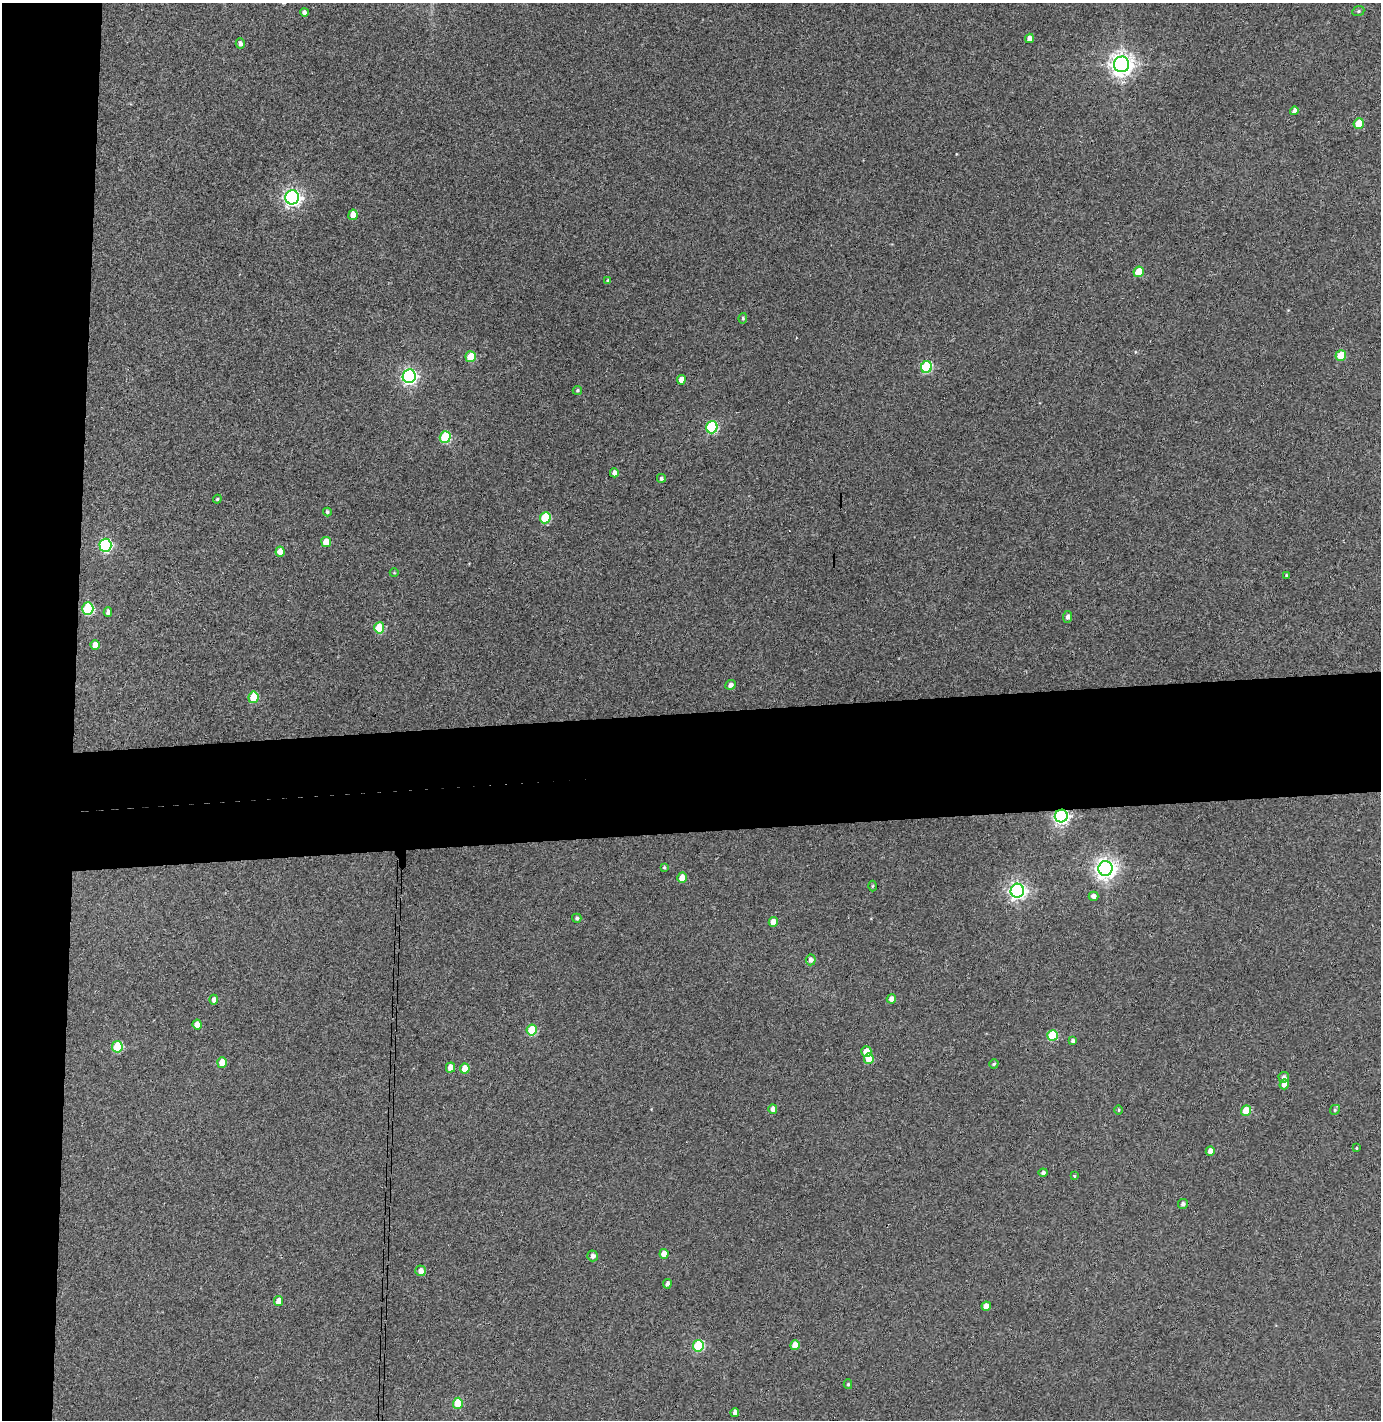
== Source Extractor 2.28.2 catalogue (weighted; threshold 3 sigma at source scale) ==
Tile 4 of 3 x 3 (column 1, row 2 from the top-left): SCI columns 79-1457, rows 1476-2893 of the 4295 x 4370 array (HDU 1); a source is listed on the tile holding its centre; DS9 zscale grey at full resolution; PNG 1383 x 1422 px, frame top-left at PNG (2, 3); each listed source drawn as its Kron ellipse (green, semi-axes under 4 px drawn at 4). Shown black and unused: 13% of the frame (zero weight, under 3 of 4 exposures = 6% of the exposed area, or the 3 px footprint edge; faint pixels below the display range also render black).
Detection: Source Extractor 2.28.2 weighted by HDU 2 'WHT'; one run over the whole footprint, this tile lists its part. Background 0.113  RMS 0.0068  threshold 0.0306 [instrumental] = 3 sigma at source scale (4.5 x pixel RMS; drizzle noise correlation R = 1.50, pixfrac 1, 0.05/0.05 arcsec/px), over >= 5 px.
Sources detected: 82; all 82 listed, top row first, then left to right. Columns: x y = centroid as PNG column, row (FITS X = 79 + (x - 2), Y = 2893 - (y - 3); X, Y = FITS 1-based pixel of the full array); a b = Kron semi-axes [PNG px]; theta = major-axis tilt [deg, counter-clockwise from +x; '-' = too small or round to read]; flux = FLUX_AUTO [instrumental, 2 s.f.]
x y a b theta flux
1358 11 6 5 - 1.2
304 12 4 4 - 2.5
1030 38 5 4 - 3.6
240 43 5 4 - 2.5
1122 64 8 7 - 550
1294 111 4 4 - 3
1359 124 5 5 - 13
292 197 7 7 - 260
353 215 5 4 - 8
1139 272 5 5 - 15
608 281 4 4 - 1.7
743 318 5 4 - 1.1
1341 355 5 5 - 12
471 357 5 5 - 20
926 367 6 5 - 44
409 376 7 6 - 190
681 380 5 4 - 6.1
577 390 5 4 - 0.88
712 427 6 5 - 64
445 437 6 5 - 45
614 473 4 4 - 3.5
661 478 4 4 - 1.4
217 499 4 4 - 0.85
327 512 4 4 - 1.3
545 518 5 5 - 29
326 542 5 5 - 11
105 545 6 6 - 85
280 552 5 4 - 6.6
394 573 4 3 - 0.48
1286 576 3 3 - 0.93
88 609 6 5 - 46
108 612 5 4 - 2.5
1068 617 6 4 84 2.3
379 628 5 5 - 24
95 645 5 4 - 6.7
730 685 5 4 - 2.8
253 697 5 5 - 20
1061 816 6 6 - 210
664 867 3 3 - 0.91
1105 868 7 7 - 460
682 878 5 4 - 9
872 886 5 3 - 0.72
1017 891 7 6 - 260
1094 896 5 4 - 2.9
577 918 5 4 - 1.3
773 922 5 4 - 5.3
811 960 5 5 - 2.7
891 999 4 4 - 3.7
214 1000 5 4 - 2.9
197 1024 5 4 - 5.6
532 1030 5 5 - 27
1052 1035 5 5 - 32
1073 1041 4 3 - 1.8
117 1047 5 5 - 33
866 1051 5 5 - 8.1
869 1059 5 5 - 11
222 1062 5 5 - 7.9
994 1064 5 4 - 1
451 1068 5 4 - 6.7
465 1069 5 4 - 12
1284 1077 5 5 - 2
1284 1084 5 5 - 5
773 1109 5 4 - 3.2
1119 1110 4 3 - 0.66
1335 1110 5 4 - 0.98
1246 1111 5 5 - 15
1356 1148 4 3 - 0.51
1210 1151 5 4 - 4.2
1043 1173 4 4 - 1.7
1074 1176 3 3 - 0.55
1183 1204 5 4 - 2
664 1254 5 4 - 6.8
593 1256 5 5 - 2.5
421 1271 5 5 - 3.7
667 1284 5 4 - 2.3
279 1301 5 4 - 6.9
986 1306 5 4 - 4.3
795 1345 5 4 - 7.6
698 1346 6 5 - 43
848 1384 5 4 - 0.91
458 1403 5 5 - 22
735 1412 4 4 - 2.1
Overlapping masked pixels (flux is a lower limit): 1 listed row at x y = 1061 816